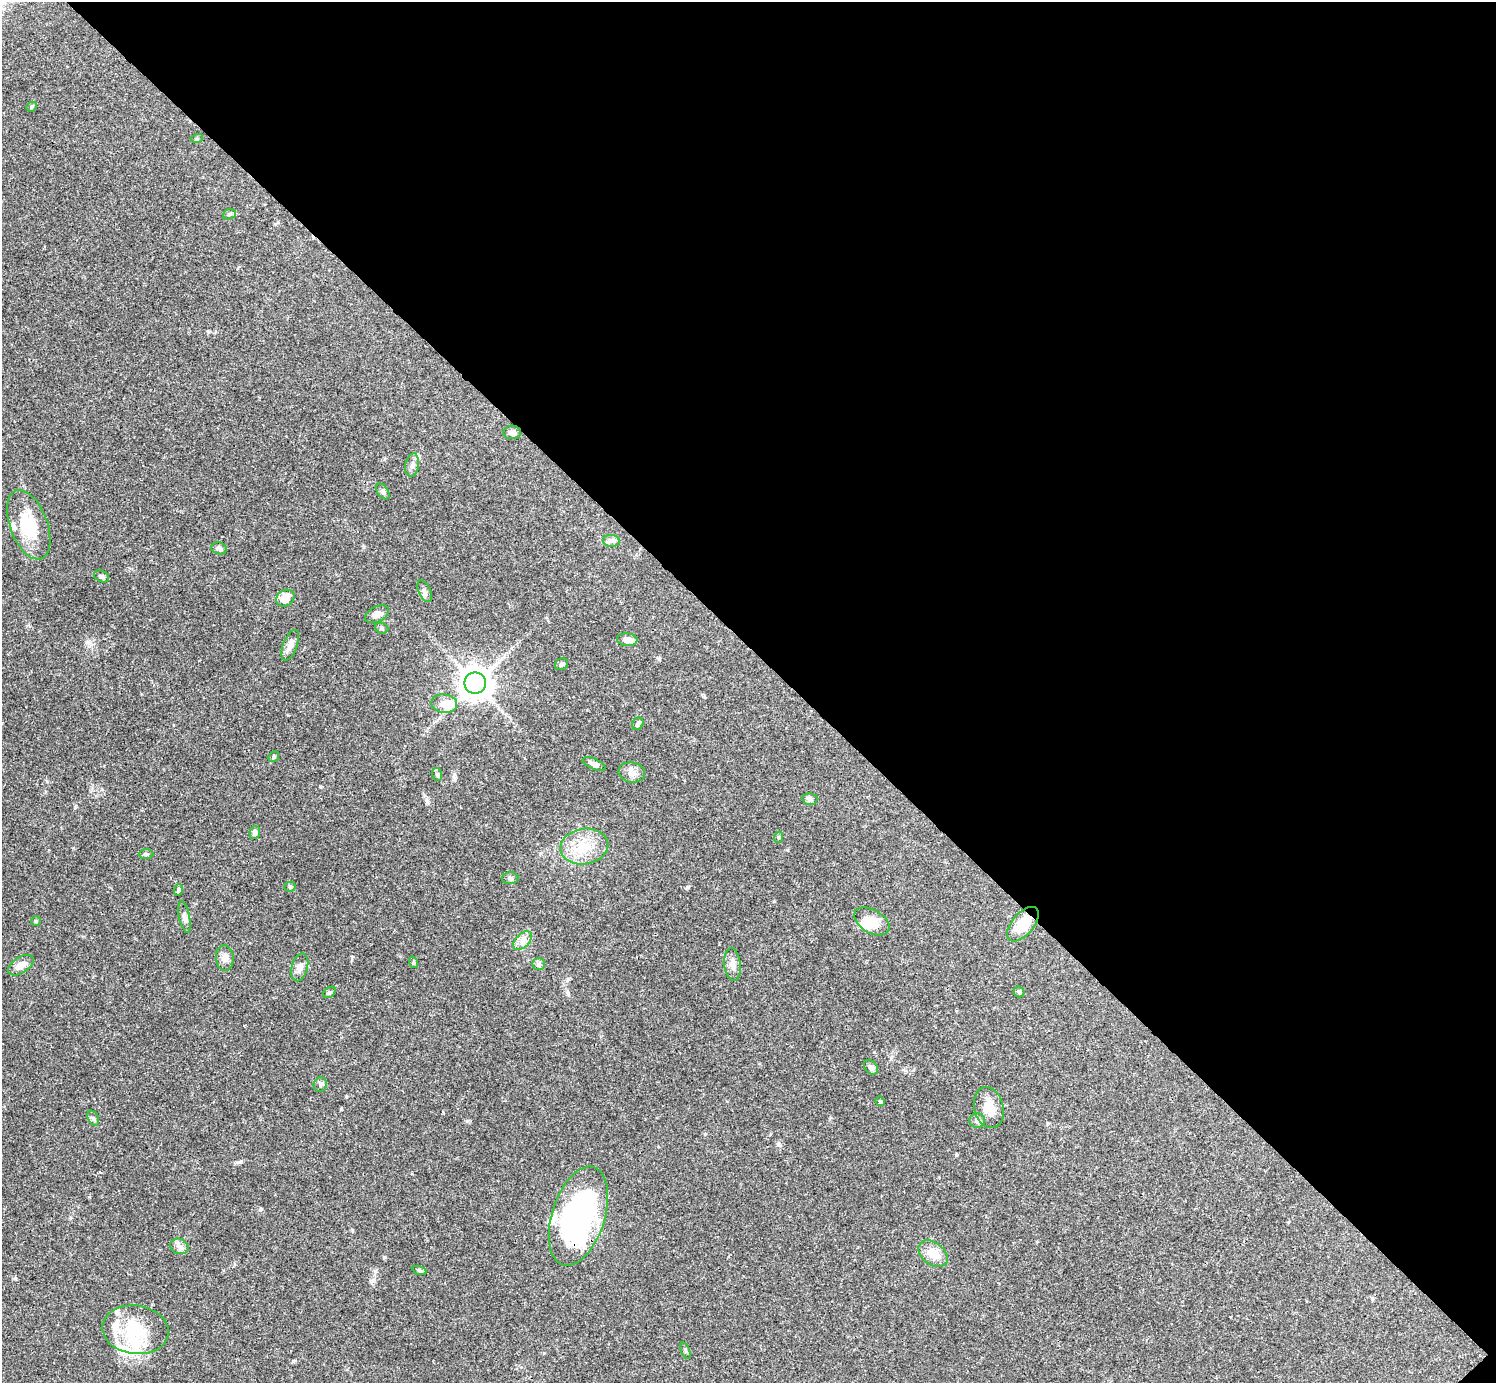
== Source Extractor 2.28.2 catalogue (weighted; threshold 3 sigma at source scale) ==
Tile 8 of 4 x 4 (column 4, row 2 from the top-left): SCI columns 4485-5978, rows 2921-4301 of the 5982 x 5981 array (HDU 1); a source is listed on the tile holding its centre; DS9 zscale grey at full resolution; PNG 1498 x 1385 px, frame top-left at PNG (2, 2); each listed source drawn as its Kron ellipse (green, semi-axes under 4 px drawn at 4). Shown black and unused: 47% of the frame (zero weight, under 3 of 4 exposures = <1% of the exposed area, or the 3 px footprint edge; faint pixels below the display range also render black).
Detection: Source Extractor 2.28.2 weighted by HDU 2 'WHT'; one run over the whole footprint, this tile lists its part. Background 0.0403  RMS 0.0026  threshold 0.0119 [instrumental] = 3 sigma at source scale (4.5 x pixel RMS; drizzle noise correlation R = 1.50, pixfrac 1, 0.05/0.05 arcsec/px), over >= 5 px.
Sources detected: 67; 3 inside a brighter object's white glare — neither listed nor drawn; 7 inside a brighter listed object's ellipse — not listed separately; the other 57 listed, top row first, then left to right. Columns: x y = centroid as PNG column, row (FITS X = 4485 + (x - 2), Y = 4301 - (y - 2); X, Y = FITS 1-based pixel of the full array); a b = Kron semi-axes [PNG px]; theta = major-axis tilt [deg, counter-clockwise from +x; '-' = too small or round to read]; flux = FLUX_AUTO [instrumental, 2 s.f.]
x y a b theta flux
32 107 5 4 - 0.38
197 139 6 4 19 0.3
229 214 6 5 - 0.46
512 432 9 7 -2 0.91
412 465 12 6 80 1.1
383 491 9 5 -54 0.58
29 525 36 18 -69 11
611 541 8 6 -7 0.83
219 548 8 6 -15 0.93
101 576 8 5 -24 0.67
425 591 12 6 -66 0.98
285 598 10 8 34 3.2
377 614 13 7 27 1.6
382 628 7 5 -22 0.46
627 640 10 6 -6 1.8
290 645 16 7 69 1.8
561 664 7 5 32 0.53
475 683 11 10 - 350
444 704 13 9 -8 3.2
638 724 6 5 - 0.65
274 757 6 5 - 0.39
594 764 12 5 -24 1.2
632 772 13 10 -10 1.8
437 774 6 5 - 0.56
810 799 7 6 - 0.61
255 832 6 5 - 0.78
779 837 6 3 71 0.3
584 846 24 18 9 7.2
146 854 7 5 0 0.46
510 878 8 6 2 0.66
290 887 5 5 - 0.36
179 890 6 4 69 0.59
184 917 16 5 -78 0.99
36 921 4 4 - 0.31
872 921 19 11 -30 3.8
1023 924 21 11 49 6.5
523 941 11 6 45 1.4
225 958 13 9 -84 1.4
413 962 6 4 -73 0.32
539 964 6 6 - 0.61
732 964 16 8 -84 1.7
21 965 14 8 33 2.1
300 967 14 8 76 1.4
329 992 7 5 38 0.47
1019 992 5 5 - 0.45
871 1067 8 6 -49 0.9
320 1084 7 6 - 0.62
880 1101 5 4 - 0.32
989 1108 21 14 -77 4
93 1118 8 5 -61 0.62
977 1120 8 7 - 0.91
578 1216 51 26 72 57
179 1246 9 7 -23 1.2
933 1254 16 11 -38 4
420 1271 7 3 -19 0.39
136 1330 33 24 -8 12
685 1351 9 3 -69 0.31
Overlapping masked pixels (flux is a lower limit): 2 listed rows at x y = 1023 924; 578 1216
Unlisted compact peaks at least as high as the median listed source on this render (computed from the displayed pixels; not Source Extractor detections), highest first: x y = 241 1161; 260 1210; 320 786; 687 887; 15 1278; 956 1155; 75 807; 87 642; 341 1109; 293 1361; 705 1134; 352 957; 659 659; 467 1121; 443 1113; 455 778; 778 1144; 787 850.